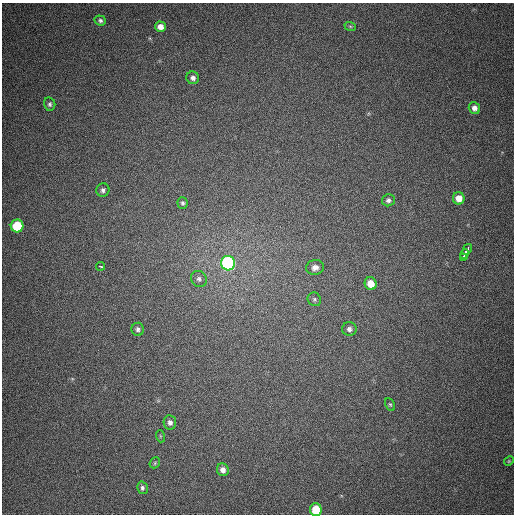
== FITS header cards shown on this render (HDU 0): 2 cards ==
NAXIS1  =                  512
NAXIS2  =                  512

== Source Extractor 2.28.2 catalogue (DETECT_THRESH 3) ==
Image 512 x 512 px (HDU 0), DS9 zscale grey, 1 PNG px = 1 image px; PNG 516 x 516 px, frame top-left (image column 1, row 512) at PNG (2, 3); each listed source drawn as its Kron ellipse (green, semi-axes under 4 px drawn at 4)
Background 380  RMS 9.2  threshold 27.7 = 3 sigma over >= 5 px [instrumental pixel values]
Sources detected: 30; all 30 listed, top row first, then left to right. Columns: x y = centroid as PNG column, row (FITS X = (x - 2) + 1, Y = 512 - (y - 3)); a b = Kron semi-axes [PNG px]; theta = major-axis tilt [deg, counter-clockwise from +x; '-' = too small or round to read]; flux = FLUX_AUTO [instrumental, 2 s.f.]
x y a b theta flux
100 21 6 5 - 1500
350 26 6 3 -19 760
160 27 5 5 - 4100
193 78 6 6 - 2500
50 104 7 5 -77 1500
474 108 6 5 - 3200
103 190 7 6 - 1800
459 198 6 6 - 6800
388 200 6 6 - 1700
183 203 6 5 - 1200
17 226 6 6 - 28000
467 249 6 3 58 18000
465 254 5 3 - 15000
464 258 3 2 - 7700
228 263 7 7 - 120000
101 266 4 3 - 7600
315 267 9 7 10 3400
199 279 8 7 - 2100
371 284 6 6 - 7500
314 299 7 6 - 1300
138 329 6 6 - 1700
349 329 7 7 - 2300
390 404 7 4 -61 900
170 422 7 6 - 2600
160 436 6 4 -72 720
509 461 5 4 - 650
155 463 6 5 - 800
223 470 6 6 - 3500
142 488 6 5 - 1500
316 510 6 6 - 18000
At the frame edge (FLAGS 8, measured only in part): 1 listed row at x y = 316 510